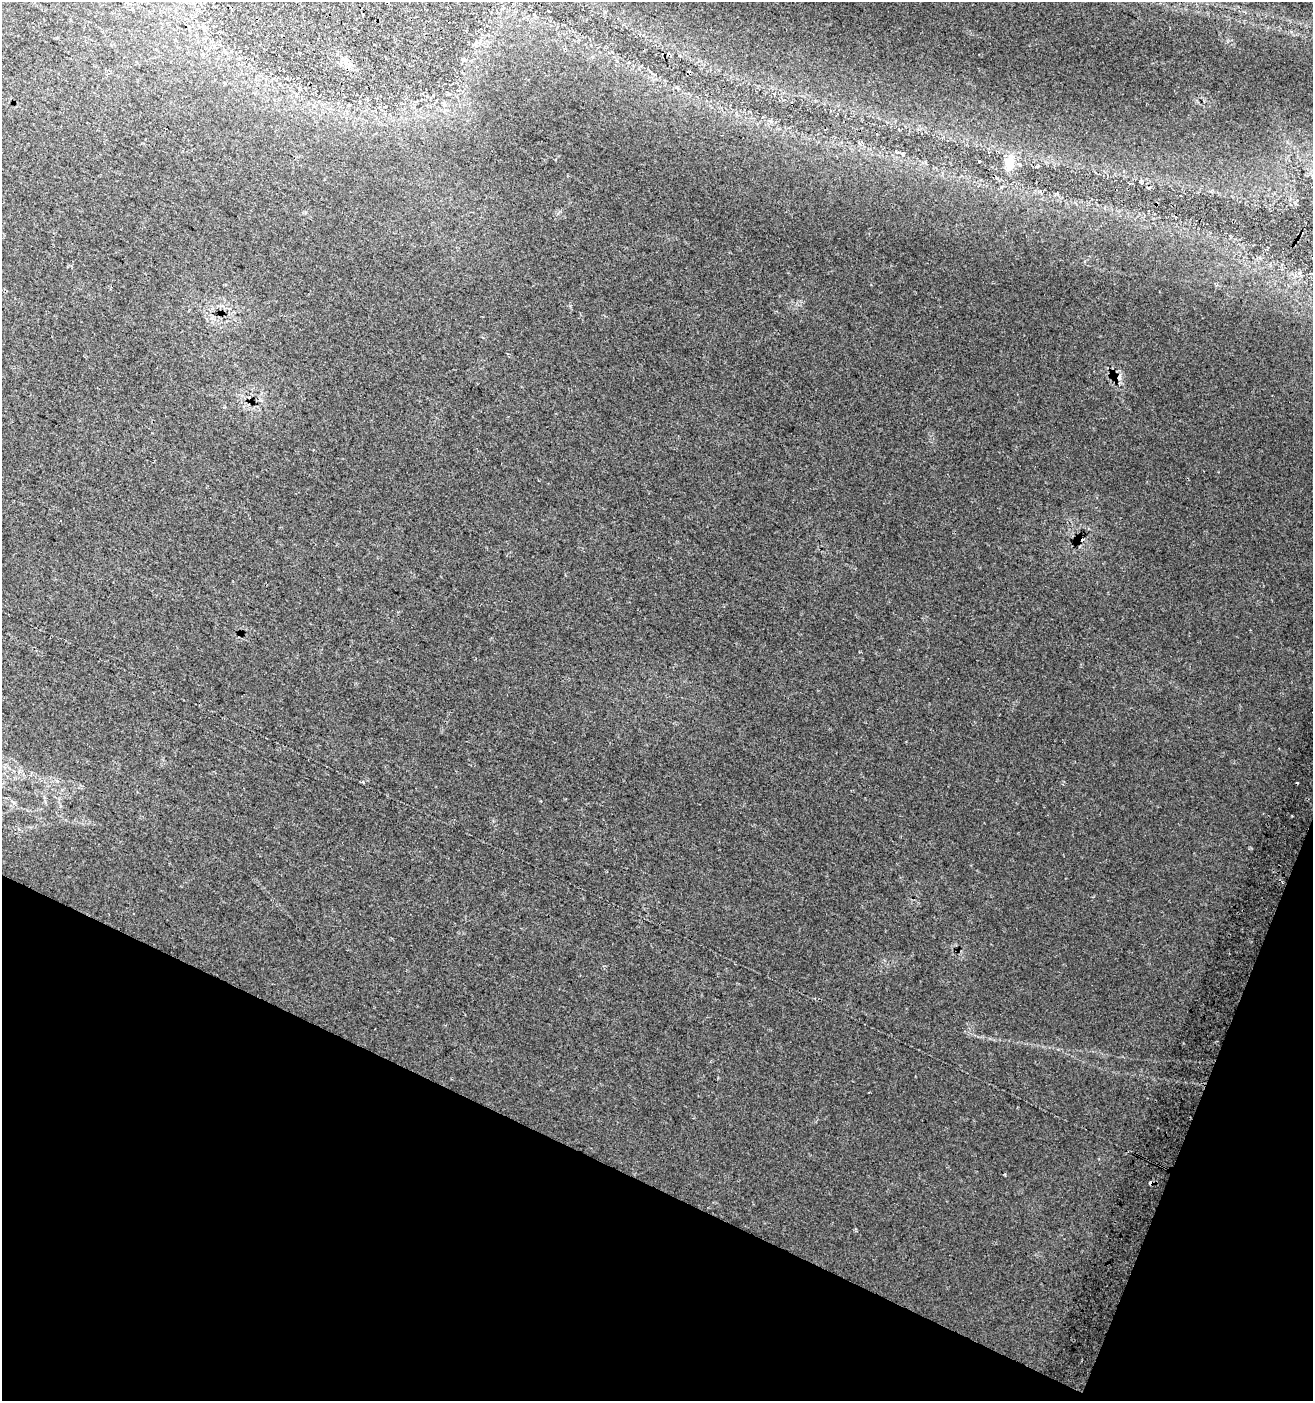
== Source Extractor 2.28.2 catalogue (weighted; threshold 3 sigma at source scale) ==
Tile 15 of 4 x 4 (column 3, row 4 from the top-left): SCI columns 2935-4245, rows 18-1416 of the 5803 x 5636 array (HDU 1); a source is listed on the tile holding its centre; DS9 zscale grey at full resolution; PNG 1315 x 1403 px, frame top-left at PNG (2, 2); no overlay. Shown black and unused: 19% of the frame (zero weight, under 2 of 3 exposures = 6% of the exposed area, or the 3 px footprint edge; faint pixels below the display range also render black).
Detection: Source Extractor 2.28.2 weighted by HDU 2 'WHT'; one run over the whole footprint, this tile lists its part. Background 0.0189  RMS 0.011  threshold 0.0481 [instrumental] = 3 sigma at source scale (4.5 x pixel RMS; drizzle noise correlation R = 1.50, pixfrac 1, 0.0396/0.0396 arcsec/px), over >= 5 px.
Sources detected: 10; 3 cosmic-ray / hot-pixel residue — not listed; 1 inside a brighter listed object's ellipse — not listed separately; the other 6 listed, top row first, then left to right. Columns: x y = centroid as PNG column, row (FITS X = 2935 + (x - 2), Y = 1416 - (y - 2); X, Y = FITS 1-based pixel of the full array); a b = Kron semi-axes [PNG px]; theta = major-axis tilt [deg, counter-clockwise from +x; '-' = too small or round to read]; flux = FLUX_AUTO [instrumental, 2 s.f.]
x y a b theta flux
549 11 3 2 - 1.2
980 161 3 3 - 6.1
1009 163 19 11 84 16
1037 166 5 3 - 1.3
363 782 4 4 - 1.2
1150 1183 4 4 - 2.4
Overlapping masked pixels (flux is a lower limit): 1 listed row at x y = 1150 1183